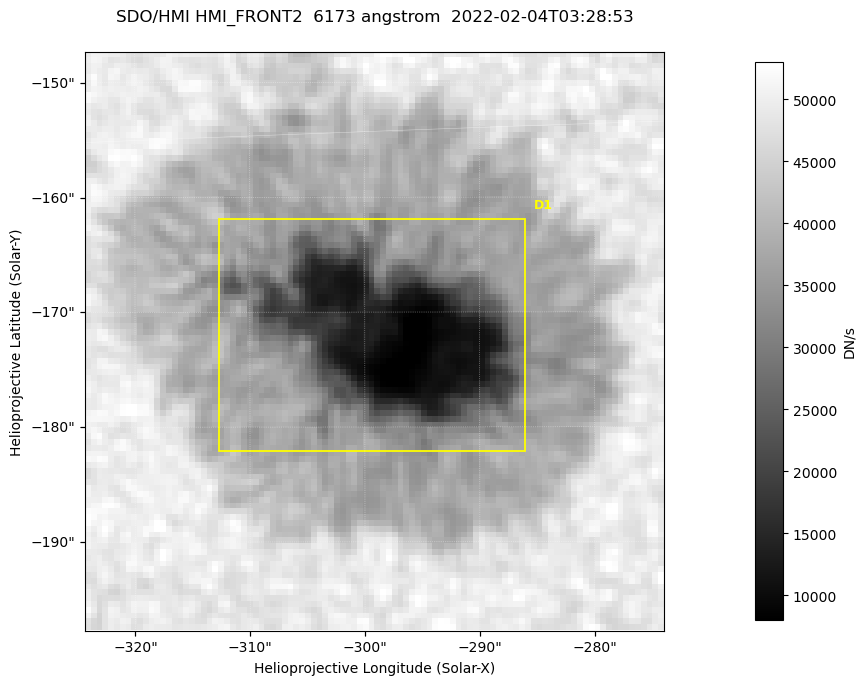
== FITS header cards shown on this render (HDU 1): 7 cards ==
TELESCOP= 'SDO/HMI '           / Telescope
INSTRUME= 'HMI_FRONT2'         / For HMI: HMI_SIDE1, HMI_FRONT2, or HMI_COMBINED
WAVELNTH=                6173. / [angstrom] Wavelength
DATE-OBS= '2022-02-04T03:28:53.500' / [ISO] Observation date {DATE__OBS}
CTYPE1  = 'HPLN-TAN'           / CTYPE1: HPLN
CTYPE2  = 'HPLT-TAN'           / CTYPE2: HPLT
BUNIT   = 'DN/s    '           / Physical Units

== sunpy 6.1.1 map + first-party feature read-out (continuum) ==
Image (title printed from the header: SDO/HMI HMI_FRONT2  6173 angstrom  2022-02-04T03:28:53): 100 x 100 px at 0.504 arcsec/px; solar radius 973 arcsec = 1931 px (partial field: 0.1% of the solar disc is inside the frame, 100% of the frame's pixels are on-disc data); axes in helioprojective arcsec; data unit DN/s (BUNIT, on the colour bar)
Orientation: roll -0.0702 deg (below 1 deg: not rotated)
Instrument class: CONTINUUM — white-light / continuum photospheric image (CONTENT/OBS_TYPE)
Dark features (sunspots / pores): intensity divided by the frame's on-disc median (partial field: no limb-darkening profile); reference = the frame's on-disc median (the 8%-of-disc-diameter window exceeds this field); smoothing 3 px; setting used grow <= 0.75, no closing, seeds <= 0.75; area >= 9 px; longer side >= 3 px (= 1.5 arcsec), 3 px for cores <= 0.7; partial field; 1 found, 1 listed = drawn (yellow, D1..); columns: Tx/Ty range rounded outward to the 2 arcsec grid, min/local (2 s.f., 1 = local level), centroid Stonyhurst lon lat
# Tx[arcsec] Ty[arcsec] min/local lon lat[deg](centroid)
D1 -314..-286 -182..-162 0.16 -18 -16